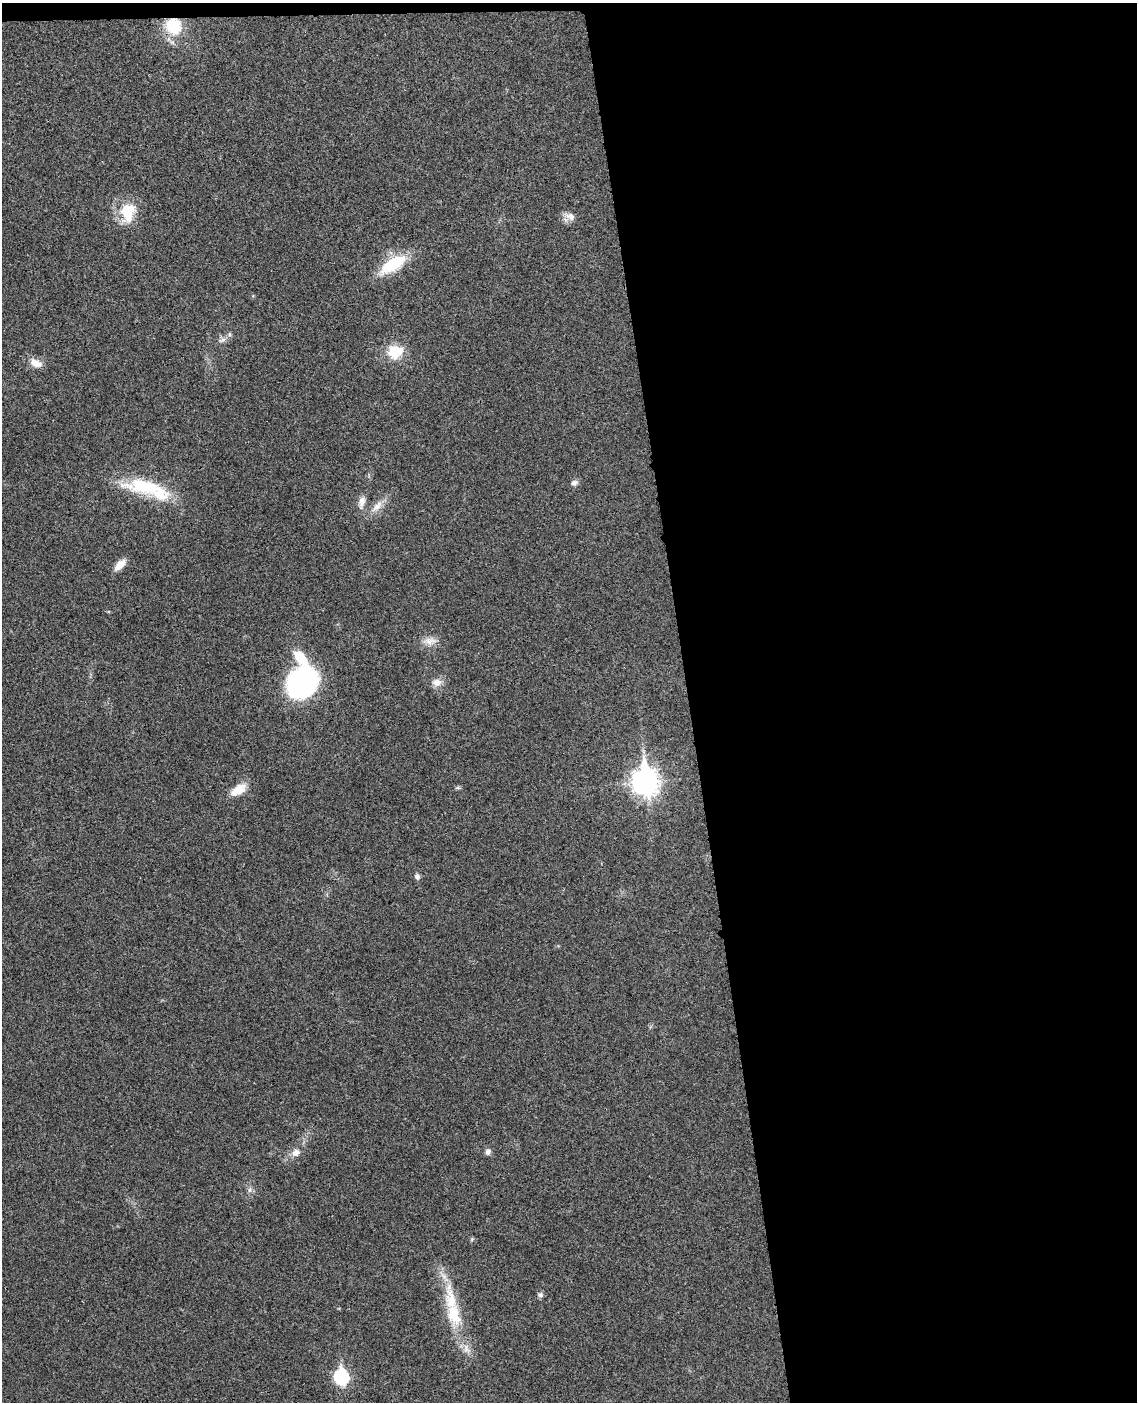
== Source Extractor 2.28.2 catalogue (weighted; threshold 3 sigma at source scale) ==
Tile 4 of 4 x 3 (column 4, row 1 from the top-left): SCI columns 3463-4597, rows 2941-4340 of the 4656 x 4585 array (HDU 1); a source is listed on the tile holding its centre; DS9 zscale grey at full resolution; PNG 1139 x 1404 px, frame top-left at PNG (2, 3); no overlay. Shown black and unused: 40% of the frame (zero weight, under 3 of 4 exposures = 6% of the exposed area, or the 3 px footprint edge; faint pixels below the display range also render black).
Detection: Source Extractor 2.28.2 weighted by HDU 2 'WHT'; one run over the whole footprint, this tile lists its part. Background 0.0216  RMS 0.0044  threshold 0.0196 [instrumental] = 3 sigma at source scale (4.5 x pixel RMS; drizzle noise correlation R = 1.50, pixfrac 1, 0.05/0.05 arcsec/px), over >= 5 px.
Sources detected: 31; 5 inside a brighter listed object's ellipse — not listed separately; the other 26 listed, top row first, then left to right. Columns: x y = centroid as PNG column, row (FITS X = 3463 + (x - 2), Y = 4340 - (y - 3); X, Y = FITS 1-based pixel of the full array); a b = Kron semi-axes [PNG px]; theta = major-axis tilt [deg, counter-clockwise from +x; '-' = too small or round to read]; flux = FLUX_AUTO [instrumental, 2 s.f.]
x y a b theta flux
173 26 15 13 -53 19
128 212 26 18 74 15
570 216 17 8 -20 3.3
393 264 35 15 33 21
222 340 11 10 - 2.2
395 352 22 18 13 12
36 363 17 10 -24 4.6
574 483 9 7 15 1.8
144 486 57 21 -10 28
362 502 20 9 76 3.5
377 506 23 9 47 5.1
120 565 16 8 44 4.9
430 641 22 10 3 4.7
436 682 15 10 1 3.7
303 683 29 25 54 86
645 781 12 9 -84 430
458 787 7 5 5 0.78
238 790 23 12 33 7
417 876 8 6 -69 1.5
296 1152 12 10 36 3.5
488 1152 9 7 76 1.6
250 1190 9 6 87 1.6
472 1239 6 5 - 0.66
540 1295 8 7 - 1.3
454 1314 43 21 -76 22
341 1376 8 7 - 71
Overlapping masked pixels (flux is a lower limit): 1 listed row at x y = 173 26